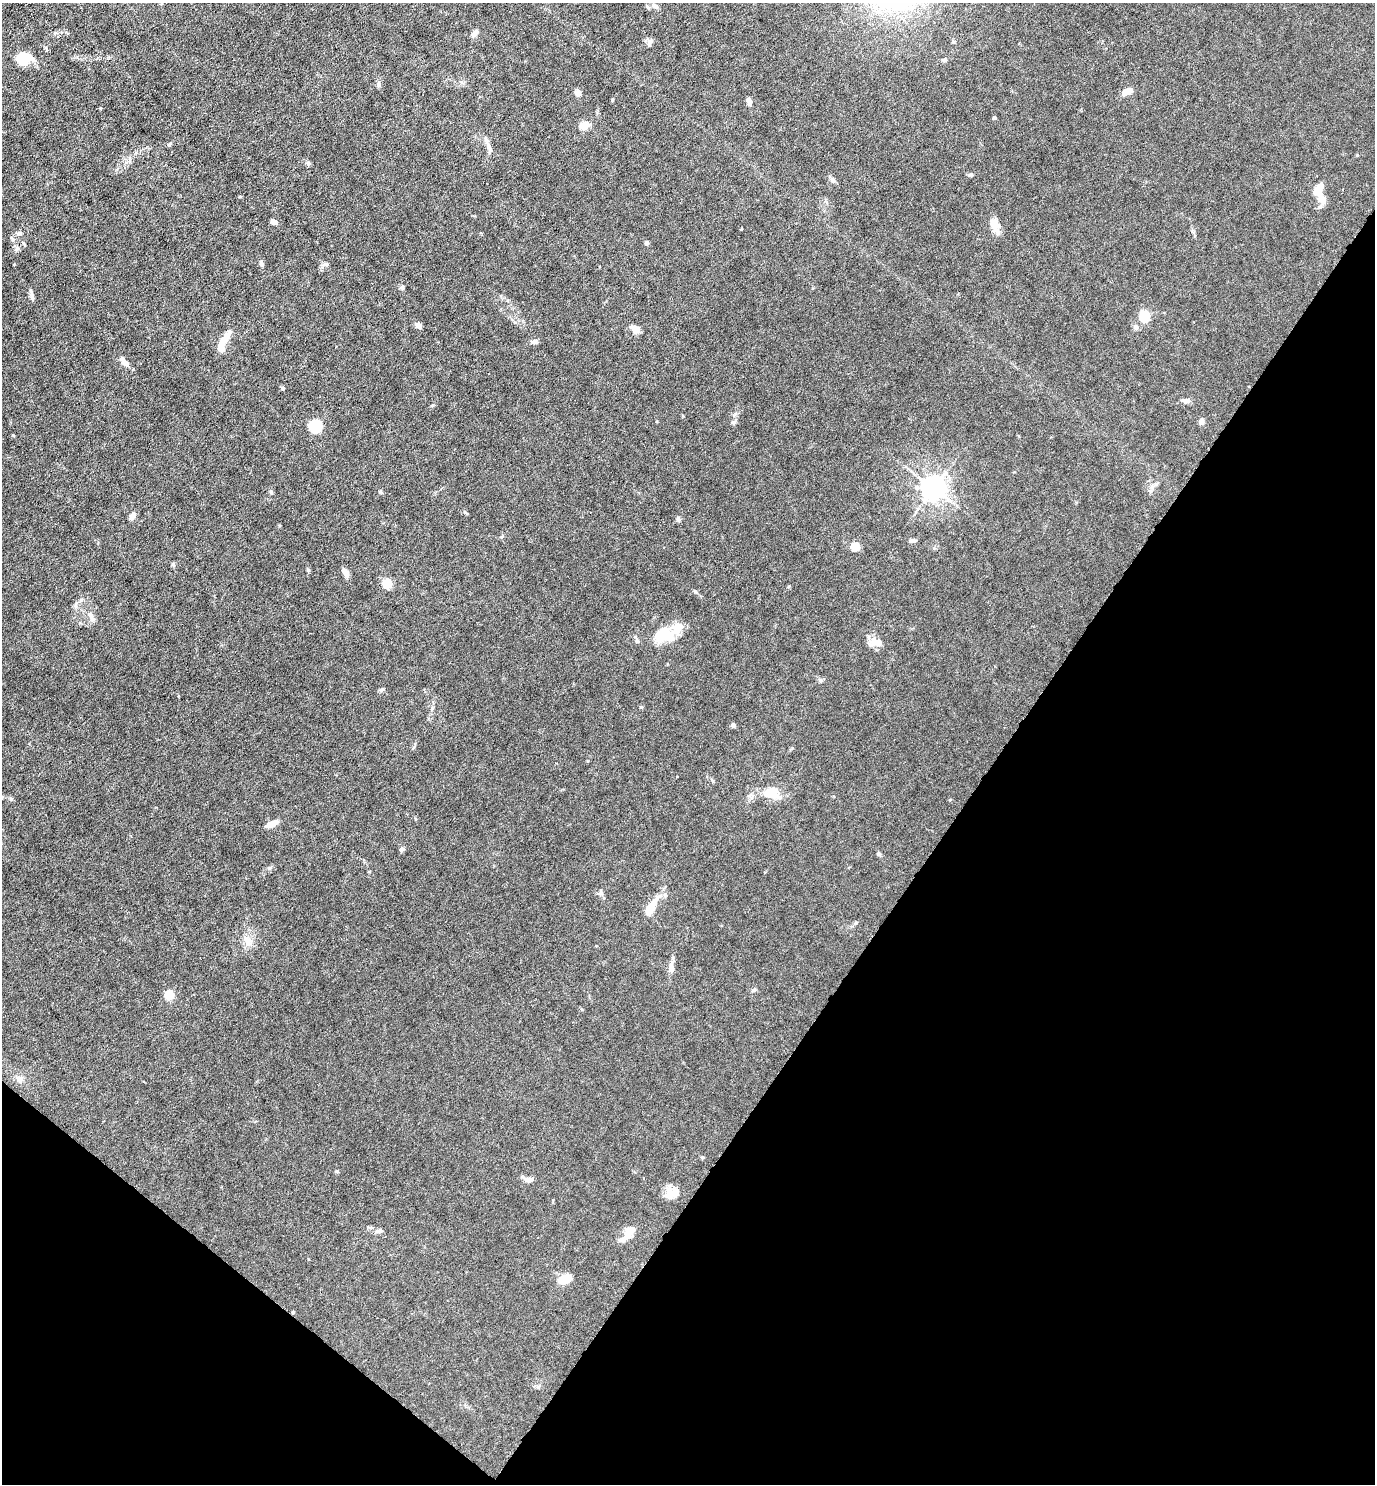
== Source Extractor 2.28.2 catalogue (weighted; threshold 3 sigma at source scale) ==
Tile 15 of 4 x 4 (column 3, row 4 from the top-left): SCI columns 2897-4269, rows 1-1482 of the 5934 x 5928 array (HDU 1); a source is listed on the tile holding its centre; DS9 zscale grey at full resolution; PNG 1377 x 1486 px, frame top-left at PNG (2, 3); no overlay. Shown black and unused: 33% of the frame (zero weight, under 4 of 8 exposures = <1% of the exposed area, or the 3 px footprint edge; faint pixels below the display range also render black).
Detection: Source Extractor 2.28.2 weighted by HDU 2 'WHT'; one run over the whole footprint, this tile lists its part. Background 0.0371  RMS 0.0027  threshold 0.011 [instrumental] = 3 sigma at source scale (4.09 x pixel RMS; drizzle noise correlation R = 1.36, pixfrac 0.8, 0.05/0.05 arcsec/px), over >= 5 px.
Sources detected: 86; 2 inside a brighter object's white glare — not listed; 7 inside a brighter listed object's ellipse — not listed separately; the other 77 listed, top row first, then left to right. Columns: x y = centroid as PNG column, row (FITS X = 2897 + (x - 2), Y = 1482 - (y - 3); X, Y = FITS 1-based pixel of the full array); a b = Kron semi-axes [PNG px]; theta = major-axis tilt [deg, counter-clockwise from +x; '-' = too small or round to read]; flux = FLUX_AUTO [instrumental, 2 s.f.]
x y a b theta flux
654 6 10 6 -32 0.97
474 33 9 5 52 1.1
650 42 11 5 72 0.6
23 58 17 11 15 6.9
944 59 6 5 - 0.42
379 84 8 5 84 0.56
1127 92 13 7 26 1.9
578 93 4 4 - 3.4
612 100 5 3 - 0.24
749 101 8 4 -71 1.4
994 117 4 3 - 0.57
584 125 7 6 - 4.7
169 145 6 4 3 0.33
490 148 15 5 -61 1
308 163 6 5 - 0.5
970 175 6 4 18 0.36
833 180 9 6 -58 0.72
1320 195 29 7 -89 2.5
273 221 6 5 - 1
995 224 16 11 -79 2.5
19 233 7 5 2 0.52
646 243 4 4 - 0.83
17 248 7 4 -73 0.49
261 263 7 6 - 0.56
326 264 8 5 5 0.55
402 287 7 5 -90 0.53
32 295 16 4 -76 0.68
1144 316 9 7 -75 8.1
418 325 6 5 - 1.4
635 329 9 7 -35 2
227 336 18 7 60 2.1
534 342 7 6 - 0.74
222 347 15 6 86 3.8
125 362 17 6 -44 1.4
282 388 4 3 - 0.62
1186 401 9 7 -8 0.97
1201 421 6 5 - 1.3
733 422 6 4 0 0.39
316 426 16 15 - 4.5
1156 484 6 4 45 0.46
917 488 7 6 - 0.68
933 488 7 7 - 220
380 491 6 4 0 0.27
271 492 5 5 - 0.37
465 512 8 3 -39 0.29
133 515 9 6 65 1.2
678 519 7 5 -83 0.45
913 540 8 5 10 0.61
855 546 5 5 - 9.3
173 564 6 5 - 0.36
308 570 6 4 -45 0.28
345 572 11 6 -58 1.3
387 583 5 5 - 14
695 591 6 4 -20 0.31
92 617 16 6 -54 1.2
665 634 25 19 4 7
876 642 17 9 -12 2.5
382 689 6 5 - 0.39
641 707 4 4 - 0.24
733 725 5 4 - 0.58
772 793 20 14 -30 3.9
11 799 5 3 - 0.26
270 825 8 6 25 2.1
401 849 6 6 - 0.52
879 854 6 4 20 0.35
649 910 18 7 59 4.4
248 941 17 10 -63 2.2
671 965 10 6 80 1.1
754 990 7 4 26 0.41
169 995 5 5 - 14
20 1080 9 8 - 1.1
529 1180 11 7 0 1.2
675 1193 19 11 -60 2.2
379 1231 8 6 26 0.64
630 1231 18 9 50 2.9
564 1279 14 8 23 3.8
293 1312 4 4 - 0.24
Overlapping masked pixels (flux is a lower limit): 1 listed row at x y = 293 1312
Unlisted compact peaks at least as high as the median listed source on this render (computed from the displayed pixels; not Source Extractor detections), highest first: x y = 13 435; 240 197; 433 405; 637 641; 1357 155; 337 1171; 269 868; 601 893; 789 586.